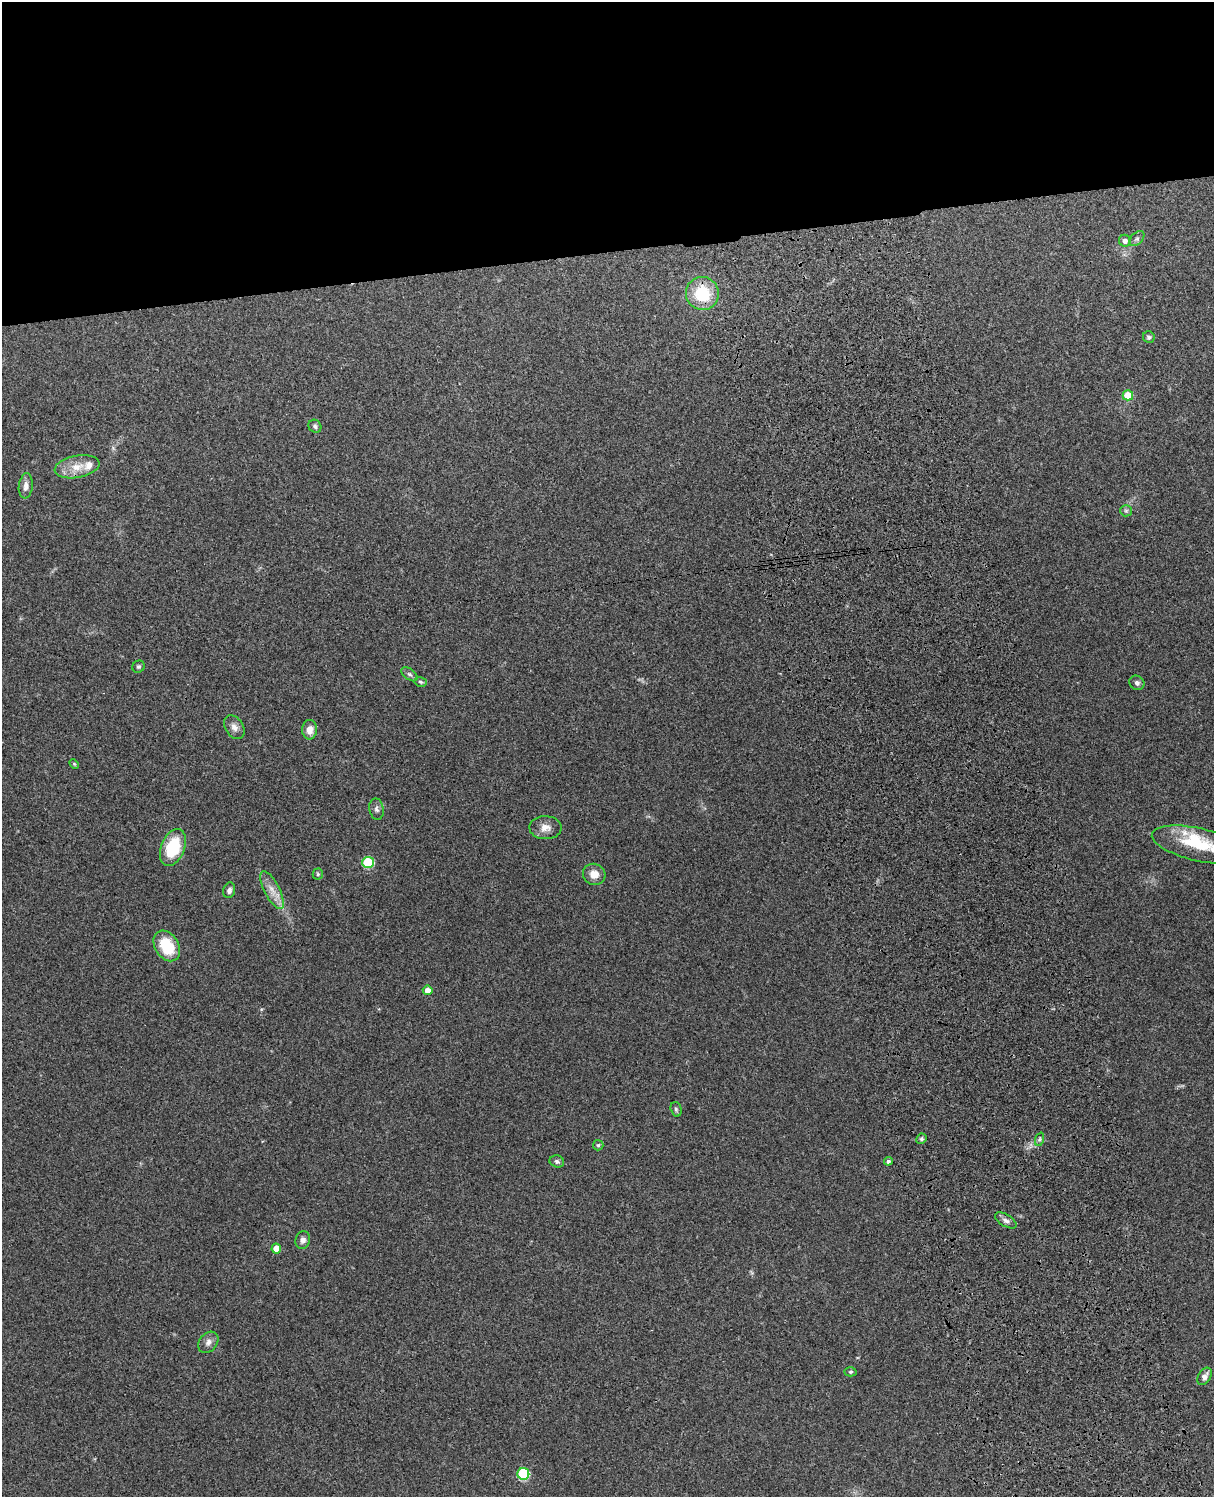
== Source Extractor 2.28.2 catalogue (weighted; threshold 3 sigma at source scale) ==
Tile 2 of 4 x 3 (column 2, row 1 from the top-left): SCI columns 1331-2542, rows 3155-4649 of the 5086 x 4927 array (HDU 1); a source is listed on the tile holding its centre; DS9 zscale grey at full resolution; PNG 1216 x 1499 px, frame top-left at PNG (2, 2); each listed source drawn as its Kron ellipse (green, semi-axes under 4 px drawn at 4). Shown black and unused: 17% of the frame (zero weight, under 3 of 4 exposures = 6% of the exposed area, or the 3 px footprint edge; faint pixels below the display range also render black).
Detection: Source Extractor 2.28.2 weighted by HDU 2 'WHT'; one run over the whole footprint, this tile lists its part. Background 0.203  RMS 0.0081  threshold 0.0365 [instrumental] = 3 sigma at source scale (4.5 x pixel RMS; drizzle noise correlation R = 1.50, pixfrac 1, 0.05/0.05 arcsec/px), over >= 5 px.
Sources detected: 43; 3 inside a brighter listed object's ellipse — not listed separately; the other 40 listed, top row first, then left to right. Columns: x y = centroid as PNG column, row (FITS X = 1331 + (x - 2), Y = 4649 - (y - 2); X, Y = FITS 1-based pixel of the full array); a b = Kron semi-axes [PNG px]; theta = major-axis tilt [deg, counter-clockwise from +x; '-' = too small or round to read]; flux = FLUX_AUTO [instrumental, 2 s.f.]
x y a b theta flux
1137 239 9 5 45 1.9
1125 241 6 6 - 3.6
702 293 16 16 - 33
1149 337 6 5 - 1.6
1128 395 5 5 - 21
315 426 7 6 - 1.9
77 467 23 11 10 13
26 486 12 7 83 4.6
1126 511 6 5 - 1.7
138 667 6 5 - 1.5
410 674 9 5 -37 2.1
421 682 6 5 - 1.4
1137 683 8 7 - 2.5
234 727 13 9 -57 4.5
310 730 10 7 86 7.4
74 764 5 4 - 0.91
377 809 10 7 -80 2.8
545 828 16 11 -2 7.1
1199 845 48 16 -13 35
173 847 19 11 67 36
368 862 5 5 - 55
318 874 5 5 - 1.2
594 874 11 10 - 8.1
229 890 8 5 73 2.6
272 890 21 7 -63 8.8
167 946 16 11 -57 29
428 990 5 5 - 6.6
676 1109 7 5 -73 1.7
921 1139 5 5 - 1.6
1040 1139 7 4 71 1.7
598 1145 5 5 - 1.1
557 1161 7 6 - 2.4
888 1161 4 4 - 2.1
1006 1220 12 6 -31 3.1
303 1240 9 7 73 3.4
276 1249 5 5 - 11
208 1342 12 9 50 4.4
850 1372 6 4 3 1.3
1205 1376 9 6 58 3.9
523 1474 6 6 - 57